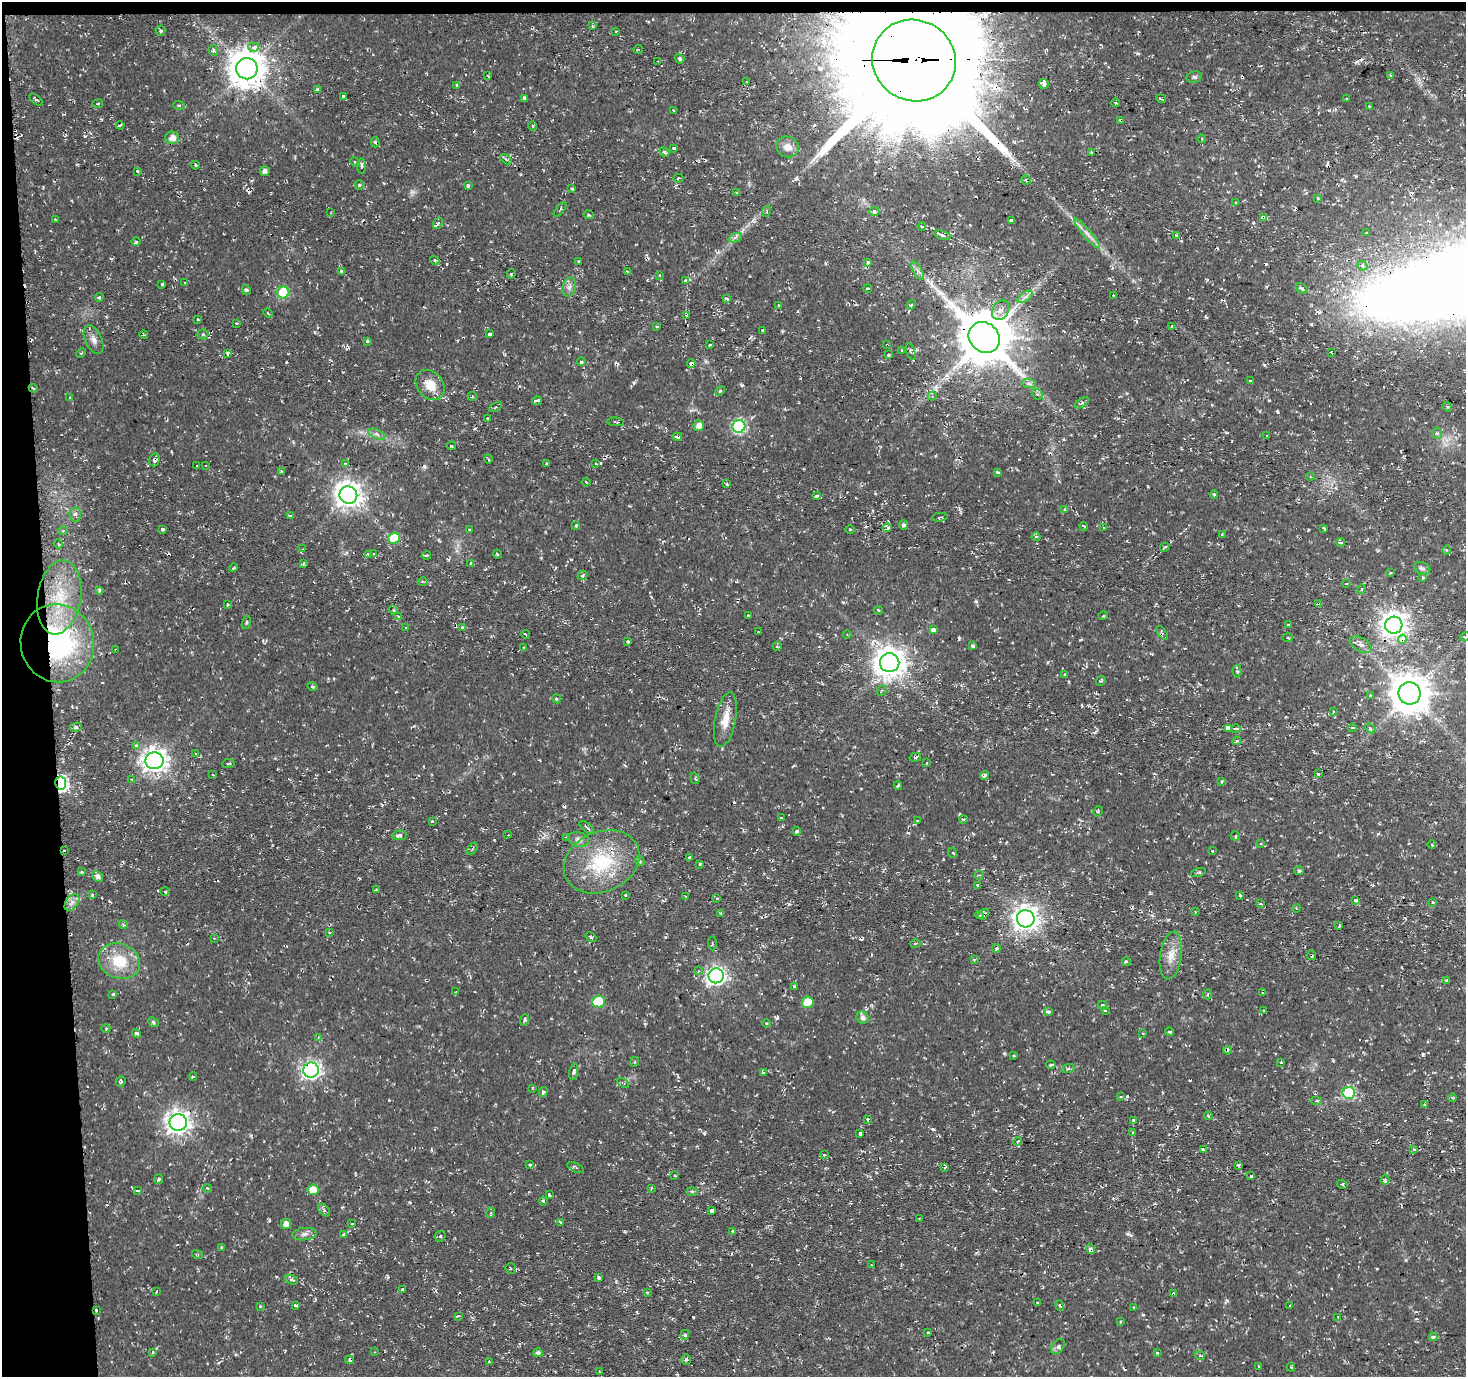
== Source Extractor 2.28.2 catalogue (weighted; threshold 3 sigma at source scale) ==
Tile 1 of 3 x 3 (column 1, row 1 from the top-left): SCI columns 1-1464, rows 2752-4126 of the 4395 x 4126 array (HDU 1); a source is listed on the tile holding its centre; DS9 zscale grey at full resolution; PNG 1468 x 1379 px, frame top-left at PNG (2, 2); each listed source drawn as its Kron ellipse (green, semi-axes under 4 px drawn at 4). Shown black and unused: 4% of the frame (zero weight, under 2 of 3 exposures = <1% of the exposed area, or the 3 px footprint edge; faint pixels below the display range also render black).
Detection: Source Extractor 2.28.2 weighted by HDU 2 'WHT'; one run over the whole footprint, this tile lists its part. Background 0.00547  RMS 0.0031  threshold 0.0141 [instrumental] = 3 sigma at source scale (4.5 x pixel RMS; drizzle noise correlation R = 1.50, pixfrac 1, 0.0396/0.0396 arcsec/px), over >= 5 px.
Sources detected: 476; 1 too faint to see at this stretch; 53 cosmic-ray / hot-pixel residue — neither listed nor drawn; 2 inside a brighter listed object's ellipse — not listed separately; the other 420 listed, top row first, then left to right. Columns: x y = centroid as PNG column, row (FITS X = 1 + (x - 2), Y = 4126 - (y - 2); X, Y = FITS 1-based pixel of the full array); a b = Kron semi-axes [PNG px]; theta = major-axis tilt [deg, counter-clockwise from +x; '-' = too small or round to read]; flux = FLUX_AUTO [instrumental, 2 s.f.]
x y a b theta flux
593 26 3 3 - 0.37
160 31 5 5 - 0.61
616 31 4 2 - 0.29
254 47 5 4 - 2.2
638 49 5 3 - 0.25
213 50 5 4 - 1
680 59 5 4 - 0.81
914 60 42 40 -32 11000
658 61 2 2 - 0.22
247 69 11 10 - 710
1390 75 3 2 - 0.35
488 76 4 2 - 0.21
1194 77 8 5 12 0.63
746 82 3 2 - 0.29
1044 84 5 4 - 1.1
457 85 3 3 - 1.2
317 89 4 3 - 0.44
343 96 3 3 - 2.3
525 98 4 3 - 0.77
1161 99 5 2 - 0.62
1347 99 2 2 - 0.32
36 100 8 3 -39 0.52
1116 103 4 3 - 0.41
98 104 5 3 - 0.35
179 105 6 3 -19 0.45
1370 106 3 2 - 0.63
673 110 3 3 - 0.61
1121 120 4 3 - 1.3
120 125 4 3 - 0.39
533 126 5 3 - 0.29
172 138 7 6 - 2.2
1202 139 4 3 - 0.24
375 142 5 4 - 0.58
787 147 11 10 - 2.6
674 148 3 3 - 0.54
664 152 5 4 - 0.65
1091 152 3 2 - 0.44
506 159 7 3 -37 0.51
355 162 5 3 - 0.3
195 165 4 3 - 0.37
362 166 8 4 -90 0.82
138 171 3 3 - 1.5
265 171 5 4 - 1.3
678 178 5 3 - 0.39
1026 180 5 2 - 0.33
359 185 4 4 - 0.41
468 186 3 3 - 1.9
572 188 3 3 - 0.44
736 193 3 3 - 0.29
1318 198 3 2 - 1.4
1236 203 3 3 - 1.3
560 209 8 2 51 0.37
767 211 6 3 73 0.4
874 211 5 4 - 1.7
331 213 3 3 - 0.25
589 215 5 3 - 0.35
1263 218 3 3 - 28
55 220 3 2 - 0.41
1011 220 4 3 - 0.54
438 223 6 3 55 0.52
922 227 4 3 - 0.61
1087 233 19 4 -49 1.9
1366 233 3 3 - 2.4
942 235 8 4 -17 0.85
1177 236 4 3 - 2.5
735 238 7 4 21 0.77
136 242 5 3 - 0.48
435 260 5 3 - 1.2
578 261 3 2 - 0.28
868 262 3 3 - 0.57
1362 266 5 4 - 1.1
342 271 4 3 - 0.85
918 271 10 4 -60 0.96
627 272 4 3 - 0.3
511 274 4 3 - 0.48
659 275 3 3 - 0.78
685 281 4 3 - 0.81
184 283 3 2 - 0.52
162 285 3 3 - 1.2
569 287 9 6 74 1.2
868 288 4 2 - 0.36
1302 288 6 4 -30 0.67
246 290 5 4 - 0.42
283 292 6 6 - 20
1113 296 3 3 - 0.38
99 297 4 4 - 0.38
1025 297 8 4 36 1.1
726 299 4 3 - 1.6
778 305 3 2 - 0.27
911 305 5 3 - 0.37
1001 310 10 8 60 1.9
268 313 5 3 - 0.35
687 315 3 3 - 1.4
197 319 3 3 - 1.1
237 323 3 3 - 0.95
657 326 3 2 - 0.75
1172 327 4 3 - 0.55
762 330 2 2 - 0.23
203 334 5 5 - 0.5
490 334 4 3 - 1.3
144 335 4 3 - 0.35
984 337 16 14 -43 1600
94 340 15 8 -66 1.9
367 341 4 3 - 0.43
709 345 3 3 - 0.62
887 345 3 2 - 0.52
902 350 4 3 - 0.52
911 352 8 3 -71 0.56
81 353 5 3 - 0.34
1332 353 3 2 - 0.44
228 354 4 3 - 1.1
889 355 3 3 - 1.1
581 362 4 4 - 0.58
691 363 4 4 - 2.3
1251 381 3 3 - 0.73
1029 384 7 4 -2 0.77
430 385 16 12 -49 4.9
33 388 4 2 - 0.5
720 391 5 3 - 0.34
1037 394 6 4 -42 0.53
472 396 4 4 - 0.44
932 396 4 4 - 0.59
70 397 3 3 - 0.31
537 401 5 3 - 2
1082 403 8 4 33 0.63
495 407 7 3 30 0.35
1447 407 5 4 - 0.47
488 418 3 3 - 1.1
616 422 8 2 -5 0.29
699 426 5 5 - 2
739 426 6 6 - 40
1437 433 6 5 - 0.6
377 434 9 4 -24 1
1267 436 3 3 - 0.66
677 437 5 3 - 3
451 446 5 3 - 0.41
488 459 4 3 - 0.37
154 460 6 5 - 1
345 464 3 3 - 1.8
546 464 3 3 - 2.4
596 464 3 3 - 0.78
206 465 3 2 - 0.38
197 466 2 2 - 0.36
281 471 4 3 - 0.33
997 472 3 3 - 0.5
1310 476 4 3 - 0.29
586 482 4 2 - 0.36
727 484 3 3 - 1.5
1214 494 4 3 - 0.43
348 495 9 8 - 300
817 496 4 3 - 0.7
1064 510 3 3 - 1.2
75 515 7 5 -89 0.9
290 516 3 3 - 0.68
940 517 8 2 5 0.35
576 525 4 3 - 0.55
903 525 5 4 - 0.92
1084 526 4 3 - 0.51
887 528 4 4 - 8.9
1104 528 3 3 - 0.57
162 529 4 3 - 2.1
850 529 5 3 - 0.27
1324 529 3 2 - 0.5
470 530 3 3 - 0.39
63 531 5 4 - 0.39
1222 534 3 3 - 0.4
1036 537 4 4 - 0.42
394 538 5 5 - 11
1341 542 4 4 - 0.92
58 544 5 4 - 0.47
1165 547 5 3 - 0.39
303 549 3 3 - 0.47
1446 550 5 3 - 0.3
368 554 4 3 - 2.4
373 554 3 2 - 0.87
497 554 5 3 - 0.3
426 556 5 3 - 0.56
471 563 4 3 - 12
303 564 4 3 - 0.43
234 568 4 3 - 0.46
1422 568 8 6 -19 0.86
1390 573 3 2 - 0.24
582 575 5 3 - 0.37
1423 577 4 4 - 0.73
423 581 5 3 - 0.35
1346 584 3 2 - 0.19
1361 589 5 3 - 0.28
99 590 4 3 - 0.5
59 597 37 21 81 17
1318 603 4 3 - 1.7
227 605 3 2 - 0.27
393 610 5 4 - 0.43
879 610 4 3 - 0.35
398 616 3 3 - 0.29
748 616 3 3 - 1.4
1103 616 5 3 - 0.33
246 622 7 4 71 0.46
1288 624 4 2 - 0.25
1394 625 9 8 - 320
406 627 4 3 - 0.41
463 627 4 4 - 0.78
933 630 4 3 - 6.3
758 632 3 2 - 0.54
1162 633 8 2 -50 0.46
847 634 4 3 - 0.25
526 635 4 2 - 0.33
1465 637 5 3 - 0.38
1288 638 5 3 - 0.38
1402 639 4 4 - 5.6
627 641 3 3 - 0.53
57 643 39 36 -77 57
1361 644 11 6 -29 1.6
777 646 4 3 - 0.47
973 646 4 3 - 0.92
524 648 3 3 - 0.69
116 650 3 3 - 0.59
890 663 9 9 - 440
1237 671 6 4 -86 0.96
1065 675 3 3 - 0.5
1101 681 5 2 - 0.33
313 686 5 3 - 0.49
882 690 5 3 - 0.46
1409 693 11 11 - 820
1371 696 3 3 - 1.5
557 699 4 3 - 0.37
1333 712 4 3 - 0.32
725 720 28 10 79 4.7
76 727 5 4 - 0.64
1228 728 4 3 - 170
1352 728 4 3 - 2.3
1370 728 6 4 -45 0.48
1236 729 5 3 - 0.44
1237 741 4 4 - 0.43
136 746 3 3 - 4.2
196 754 4 3 - 0.38
915 757 6 3 14 0.58
154 761 9 8 - 260
228 763 6 3 8 0.35
926 763 3 3 - 0.59
1318 774 3 3 - 0.48
213 775 3 2 - 0.57
984 775 5 3 - 0.68
695 778 6 3 -70 0.41
132 779 4 3 - 0.31
1222 781 3 3 - 0.39
61 783 6 5 - 66
898 785 4 2 - 0.37
1098 811 5 3 - 0.34
781 818 3 2 - 0.31
963 819 4 2 - 0.25
432 821 3 2 - 0.29
917 821 3 3 - 1.1
587 827 9 3 -38 0.51
797 831 4 3 - 1.4
400 835 7 4 9 1.1
508 835 3 2 - 0.29
1235 836 5 4 - 0.58
566 837 3 2 - 0.56
578 839 11 7 -12 1.5
1261 844 4 2 - 0.3
1432 845 4 3 - 0.27
472 849 7 2 58 0.34
64 851 3 2 - 0.3
1212 851 3 2 - 0.37
953 853 5 3 - 0.3
690 857 3 3 - 1.8
640 861 5 3 - 0.47
602 862 39 30 24 22
700 864 3 3 - 0.7
1299 871 5 4 - 0.64
82 872 3 3 - 0.33
1198 873 7 4 16 0.59
979 875 4 3 - 0.37
98 876 6 5 - 1.4
977 886 3 3 - 0.56
376 890 4 3 - 0.41
165 892 5 3 - 0.43
92 895 3 3 - 0.42
626 895 3 3 - 1.4
1240 895 4 3 - 0.54
685 896 3 2 - 0.26
717 898 3 2 - 0.58
1356 900 3 3 - 1.4
72 902 9 6 54 1.4
1432 902 3 3 - 0.55
1260 904 4 3 - 0.56
1296 908 4 2 - 0.23
1195 912 4 2 - 0.23
721 913 4 3 - 0.35
984 914 6 3 45 0.9
979 915 4 2 - 1.1
1026 919 9 8 - 290
123 925 4 4 - 0.41
1338 926 3 3 - 3.9
329 932 4 2 - 0.27
591 937 6 3 -36 0.39
214 938 4 2 - 0.25
712 943 7 3 -88 0.42
915 943 5 2 - 0.34
996 948 5 4 - 1.1
1311 955 5 3 - 1.5
1171 956 24 11 82 4.4
974 960 4 3 - 0.36
119 961 21 17 -21 9.7
1126 961 4 3 - 0.49
698 971 4 3 - 0.25
716 976 7 7 - 120
1446 980 4 4 - 0.54
794 987 4 3 - 0.59
456 992 3 3 - 0.37
1263 993 3 2 - 0.25
113 994 3 3 - 0.8
1208 994 5 3 - 0.37
598 1001 6 6 - 13
808 1002 5 5 - 8.4
1103 1005 5 4 - 0.42
1105 1010 4 2 - 0.39
1264 1011 4 2 - 0.29
1049 1012 4 3 - 1.8
863 1018 6 6 - 1.3
524 1020 6 3 76 0.59
153 1022 6 4 -43 0.58
766 1023 4 3 - 0.32
106 1028 4 3 - 0.3
1169 1032 4 3 - 0.34
137 1033 5 3 - 0.58
1143 1033 3 2 - 0.27
318 1037 4 4 - 0.31
1228 1050 4 2 - 0.34
1014 1056 3 3 - 1.5
634 1062 5 3 - 0.3
1281 1063 3 3 - 0.78
1051 1065 5 3 - 1.1
1068 1069 6 4 20 0.51
311 1070 8 7 - 110
573 1072 8 4 78 0.96
763 1073 3 3 - 1
193 1077 4 3 - 0.3
121 1082 5 4 - 0.56
623 1083 6 3 -31 0.33
532 1088 3 2 - 0.27
543 1092 5 4 - 0.69
1349 1093 6 6 - 27
1121 1097 4 3 - 0.32
1452 1098 4 3 - 0.36
1317 1101 5 4 - 0.58
1425 1105 3 3 - 0.77
1208 1116 4 3 - 0.38
867 1119 4 4 - 0.62
1133 1120 3 3 - 1
178 1123 8 8 - 220
1132 1132 3 3 - 0.71
860 1134 4 3 - 0.71
1018 1141 4 3 - 0.29
1413 1149 3 3 - 0.46
1203 1150 3 3 - 2.4
824 1155 3 2 - 3.8
530 1164 4 2 - 0.28
1239 1165 3 3 - 0.51
575 1167 9 4 -25 0.6
944 1167 4 3 - 1.2
675 1176 3 2 - 0.61
1251 1176 3 3 - 0.46
159 1179 5 4 - 0.74
1385 1180 5 3 - 0.69
1342 1184 5 3 - 0.37
207 1188 4 3 - 0.34
651 1188 4 3 - 0.43
313 1190 5 5 - 5.1
137 1191 4 3 - 1.1
692 1191 6 4 -1 0.41
549 1195 4 3 - 0.85
543 1201 4 4 - 0.37
324 1210 7 4 -47 0.67
712 1211 4 3 - 6.4
490 1213 5 3 - 0.41
919 1219 2 2 - 0.34
560 1222 3 3 - 1.2
286 1224 5 5 - 2
352 1224 3 2 - 0.25
733 1231 4 3 - 0.45
304 1234 12 6 6 1.3
343 1235 4 3 - 1.9
440 1236 6 5 - 0.46
221 1248 3 2 - 0.43
1091 1249 5 4 - 2
197 1254 5 3 - 0.32
871 1265 2 2 - 0.39
511 1268 5 5 - 0.57
598 1277 3 3 - 0.81
292 1280 6 4 -20 0.82
403 1290 3 3 - 3.8
156 1292 4 2 - 0.31
647 1292 3 2 - 0.56
1173 1294 4 3 - 2
1038 1303 3 3 - 0.44
260 1306 4 3 - 0.3
295 1306 4 3 - 2.3
1060 1306 5 3 - 0.47
1290 1306 3 3 - 0.31
1133 1307 2 2 - 0.27
96 1310 3 2 - 0.29
458 1316 4 3 - 1.2
1338 1317 3 2 - 0.22
1120 1322 3 2 - 0.25
928 1332 3 2 - 0.3
685 1335 5 4 - 0.43
1433 1337 4 4 - 0.52
1058 1347 8 5 49 0.89
153 1352 4 3 - 0.35
375 1352 3 2 - 0.21
538 1353 5 4 - 0.95
1157 1353 3 3 - 0.34
1200 1356 5 3 - 0.33
686 1359 5 4 - 0.59
350 1360 4 3 - 0.66
489 1362 3 3 - 0.94
1259 1367 4 3 - 1.6
1291 1367 4 3 - 0.58
599 1371 3 2 - 0.22
Overlapping masked pixels (flux is a lower limit): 23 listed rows (the first 20) at x y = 914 60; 1121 120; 1263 218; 984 337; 887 345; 691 363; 33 388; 677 437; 154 460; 1318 603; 1402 639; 57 643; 116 650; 890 663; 61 783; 64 851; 984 914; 1311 955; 311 1070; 178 1123
Isophote crosses this tile's border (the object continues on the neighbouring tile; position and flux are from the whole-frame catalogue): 1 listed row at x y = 1465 637
Unlisted compact peaks at least as high as the median listed source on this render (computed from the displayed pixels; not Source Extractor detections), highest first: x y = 933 1129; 693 1317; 85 136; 1128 1234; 742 385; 1311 324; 976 601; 796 178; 1004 1053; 634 383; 1206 317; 1277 412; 704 1133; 389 1100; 1143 1315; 1269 400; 1227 1301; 1308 530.